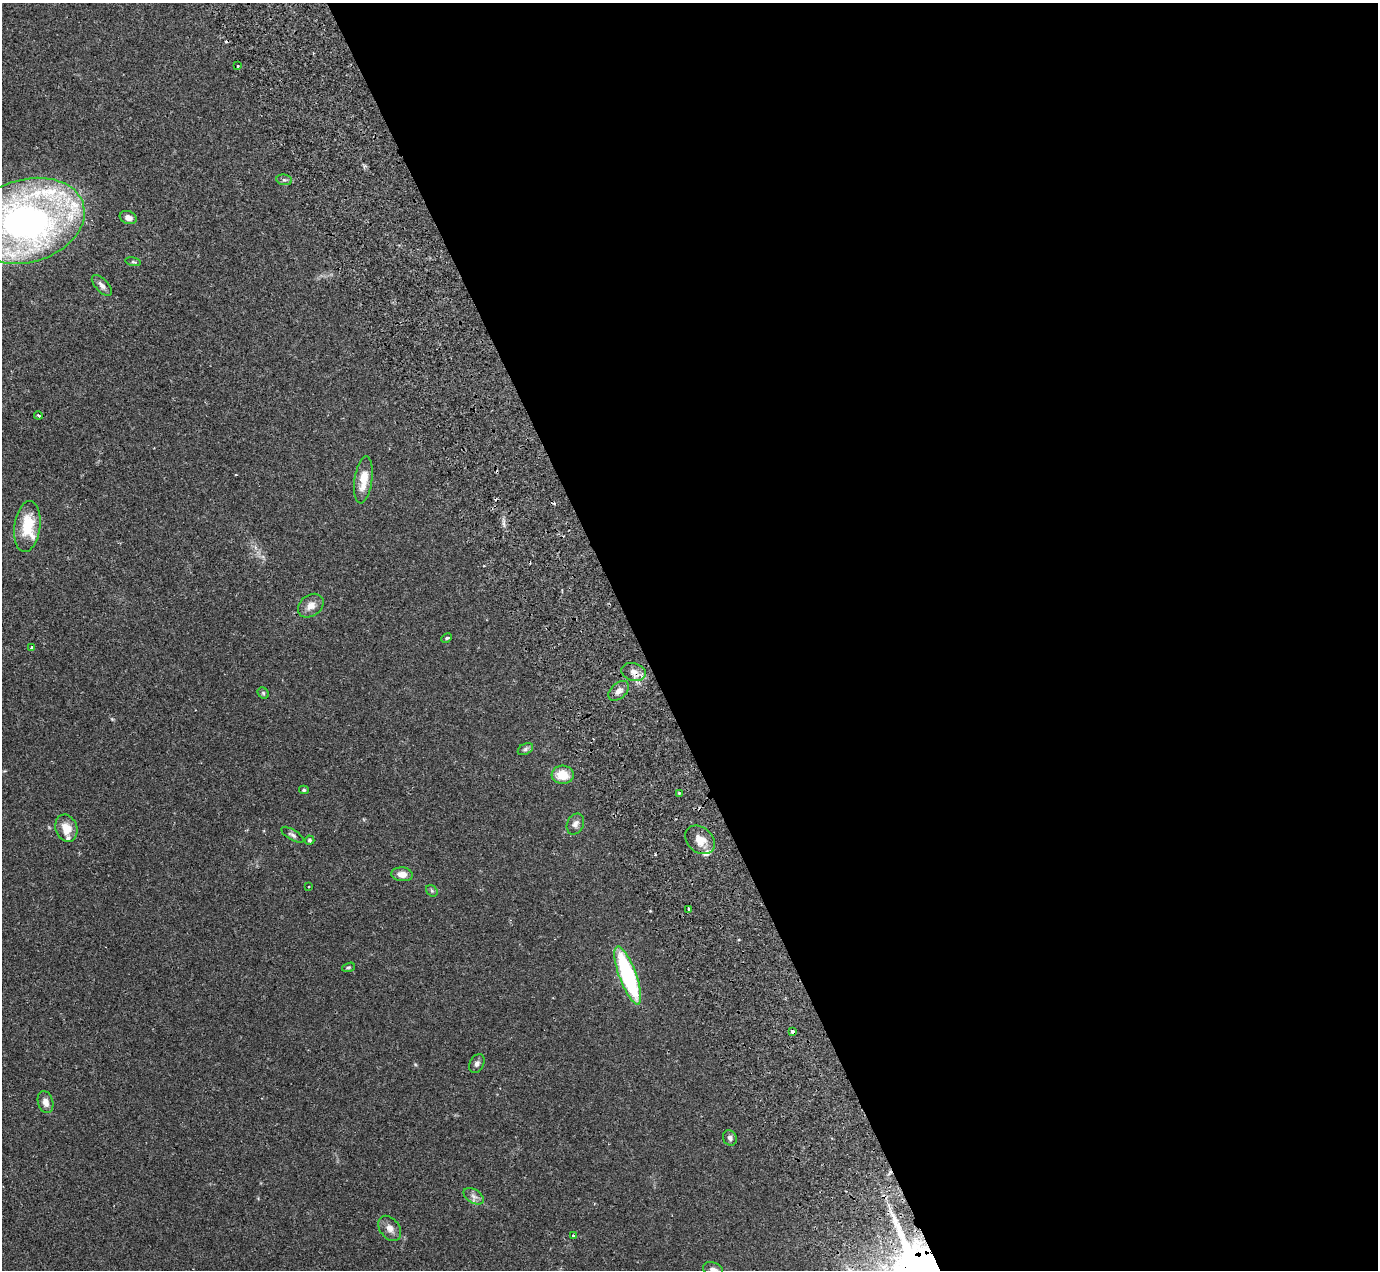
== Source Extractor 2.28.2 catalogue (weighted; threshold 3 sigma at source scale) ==
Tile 8 of 4 x 4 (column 4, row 2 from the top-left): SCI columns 4279-5654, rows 2826-4093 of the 5751 x 5797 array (HDU 1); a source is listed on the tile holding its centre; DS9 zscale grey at full resolution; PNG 1380 x 1272 px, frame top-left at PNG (2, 3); each listed source drawn as its Kron ellipse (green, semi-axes under 4 px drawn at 4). Shown black and unused: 54% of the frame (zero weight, under 2 of 3 exposures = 9% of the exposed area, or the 3 px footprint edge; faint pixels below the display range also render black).
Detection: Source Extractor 2.28.2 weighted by HDU 2 'WHT'; one run over the whole footprint, this tile lists its part. Background 0.0831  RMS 0.0058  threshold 0.0259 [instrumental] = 3 sigma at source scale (4.5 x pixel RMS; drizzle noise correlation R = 1.50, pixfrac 1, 0.05/0.05 arcsec/px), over >= 5 px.
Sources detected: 45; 4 cosmic-ray / hot-pixel residue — neither listed nor drawn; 3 inside a brighter listed object's ellipse — not listed separately; the other 38 listed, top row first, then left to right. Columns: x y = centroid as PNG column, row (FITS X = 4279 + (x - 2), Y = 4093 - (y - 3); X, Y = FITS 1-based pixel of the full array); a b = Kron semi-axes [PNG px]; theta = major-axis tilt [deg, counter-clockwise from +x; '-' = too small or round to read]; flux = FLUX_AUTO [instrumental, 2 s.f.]
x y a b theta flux
238 66 3 3 - 0.56
284 180 8 5 -7 1.5
128 218 9 6 -19 3
27 221 59 41 17 310
133 262 8 3 -12 0.75
102 285 13 6 -46 2.3
38 415 4 3 - 0.6
363 480 24 9 82 10
27 527 26 13 82 18
311 606 14 10 37 4.8
447 638 6 4 27 0.88
32 648 4 4 - 2.3
634 672 12 8 -16 3.9
619 691 12 7 43 3.2
263 693 6 5 - 0.84
525 749 8 5 28 1.3
563 775 11 9 -3 9.5
304 790 5 4 - 0.81
679 793 3 3 - 0.81
575 824 11 8 65 2.6
66 828 14 10 -70 7.9
292 835 13 5 -31 1.7
309 840 5 4 - 0.98
700 840 16 12 -41 7.7
402 874 11 7 -5 4.7
308 886 3 2 - 0.58
432 891 6 5 - 1
689 909 3 3 - 1.6
348 967 7 4 18 0.75
628 975 31 8 -70 75
792 1031 3 3 - 2.4
477 1064 10 7 61 1.9
46 1102 11 7 -73 3.6
730 1138 8 6 -60 1.8
474 1196 11 6 -31 2.5
390 1228 14 9 -53 3.9
573 1236 3 3 - 0.93
713 1270 10 7 -20 3.1
Overlapping masked pixels (flux is a lower limit): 2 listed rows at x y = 634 672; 792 1031
Isophote crosses this tile's border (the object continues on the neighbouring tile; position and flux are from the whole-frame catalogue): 2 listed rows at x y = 27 221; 713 1270